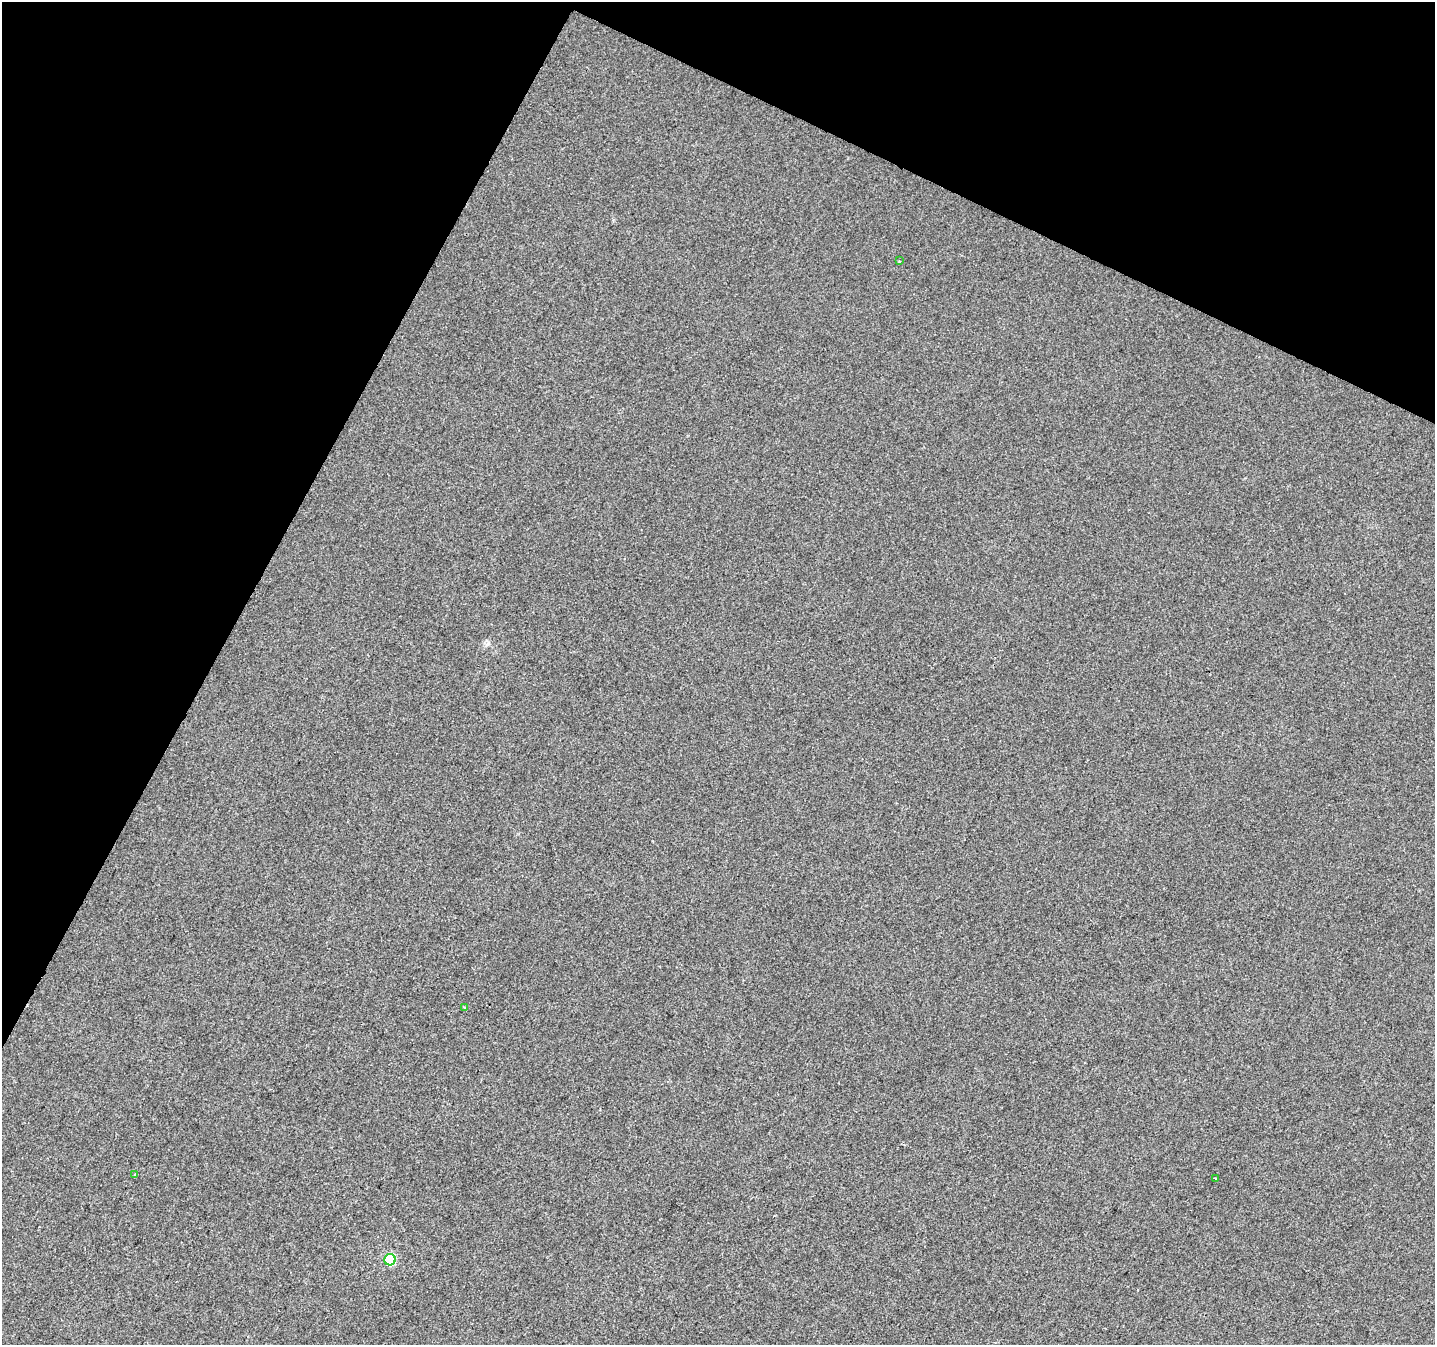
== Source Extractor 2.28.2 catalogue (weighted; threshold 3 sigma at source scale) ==
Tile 2 of 4 x 4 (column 2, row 1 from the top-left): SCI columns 1440-2872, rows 4297-5639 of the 5737 x 5840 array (HDU 1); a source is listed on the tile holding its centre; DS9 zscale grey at full resolution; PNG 1437 x 1347 px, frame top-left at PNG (2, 2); each listed source drawn as its Kron ellipse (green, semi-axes under 4 px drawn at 4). Shown black and unused: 25% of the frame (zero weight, under 2 of 3 exposures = <1% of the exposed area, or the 3 px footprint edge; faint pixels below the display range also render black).
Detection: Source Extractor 2.28.2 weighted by HDU 2 'WHT'; one run over the whole footprint, this tile lists its part. Background 2.04e-04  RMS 0.0056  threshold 0.0252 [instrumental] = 3 sigma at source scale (4.5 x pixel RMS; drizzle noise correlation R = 1.50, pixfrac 1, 0.0396/0.0396 arcsec/px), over >= 5 px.
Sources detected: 5; all 5 listed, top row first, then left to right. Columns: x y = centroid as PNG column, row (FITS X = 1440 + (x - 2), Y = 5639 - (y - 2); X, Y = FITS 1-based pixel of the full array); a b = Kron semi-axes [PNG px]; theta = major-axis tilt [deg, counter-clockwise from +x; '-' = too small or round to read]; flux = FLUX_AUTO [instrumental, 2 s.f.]
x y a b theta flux
899 261 3 2 - 0.64
464 1007 4 4 - 1
135 1175 4 3 - 0.61
1215 1179 3 2 - 0.98
390 1260 6 5 - 45